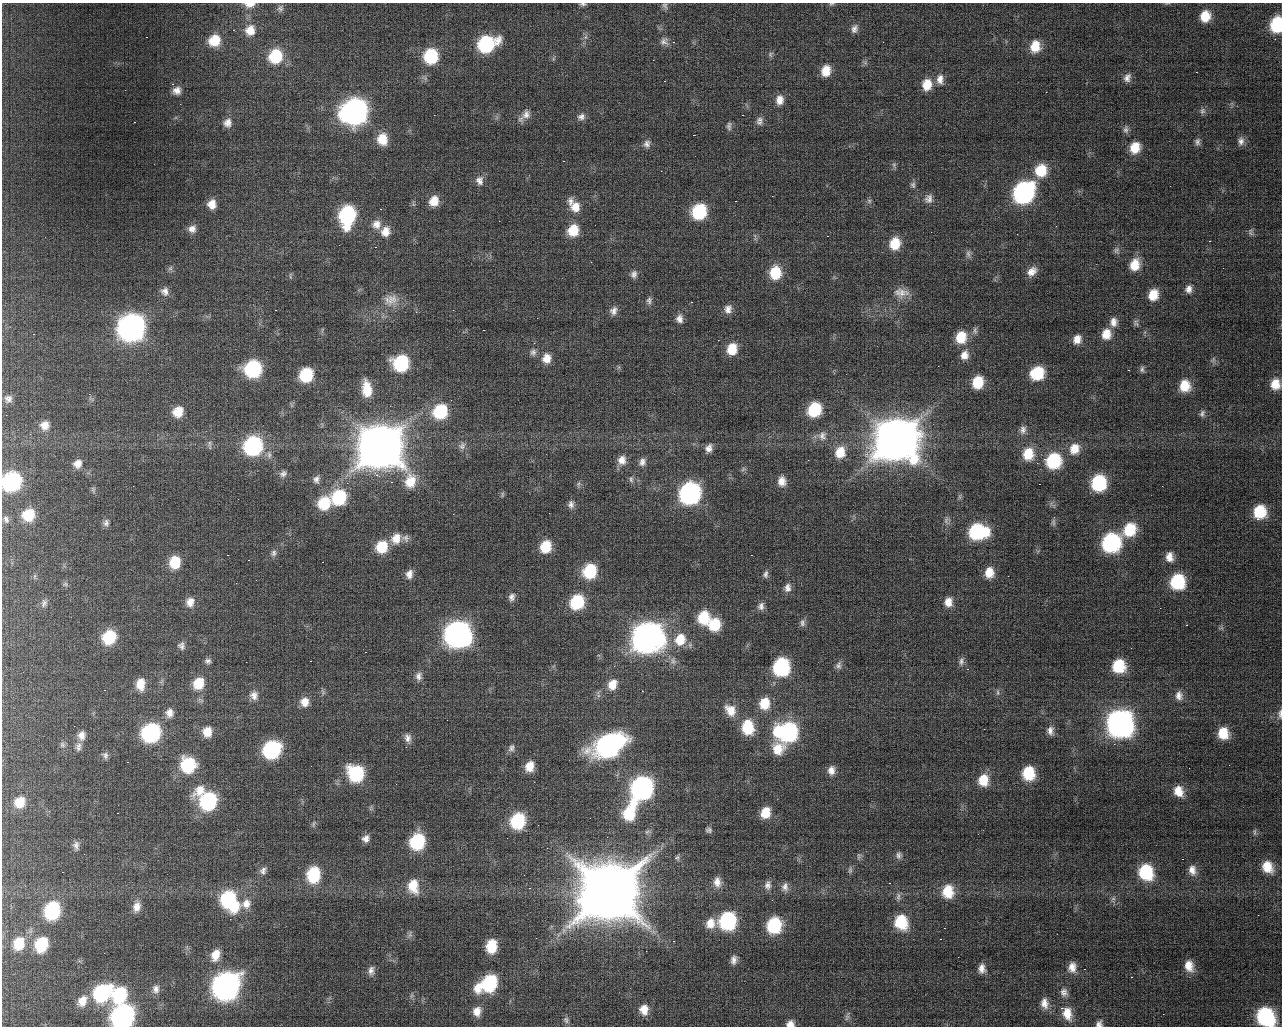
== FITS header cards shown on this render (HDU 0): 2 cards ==
NAXIS1  =                 1280 / length of data axis 1
NAXIS2  =                 1024 / length of data axis 2

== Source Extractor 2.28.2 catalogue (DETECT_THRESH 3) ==
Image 1280 x 1024 px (HDU 0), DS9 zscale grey, 1 PNG px = 1 image px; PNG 1284 x 1028 px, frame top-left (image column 1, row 1024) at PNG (2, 3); no overlay
Background 104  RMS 2.4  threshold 7.24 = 3 sigma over >= 5 px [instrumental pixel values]
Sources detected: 331; all 331 listed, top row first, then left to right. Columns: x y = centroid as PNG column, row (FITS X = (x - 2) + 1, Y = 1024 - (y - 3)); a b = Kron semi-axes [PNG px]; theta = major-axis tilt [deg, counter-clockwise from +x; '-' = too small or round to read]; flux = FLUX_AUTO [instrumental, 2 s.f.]
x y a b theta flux
250 4 13 7 3 1.4e+03
583 4 11 5 0 4.9e+02
831 4 7 4 17 2.6e+02
665 6 11 8 -56 6.2e+02
280 8 11 9 62 6.5e+02
1205 16 10 9 - 3.4e+03
1277 25 11 8 83 1.2e+04
854 29 10 7 69 7.9e+02
233 30 2 2 - 1.1e+02
250 30 14 12 67 2.5e+03
146 37 3 2 - 1.4e+02
585 37 9 6 61 7.1e+02
214 40 13 12 - 4.2e+03
664 41 13 13 - 1.3e+03
673 42 4 4 - 2.2e+02
486 44 14 11 26 1.7e+04
1035 46 12 10 81 3.4e+03
770 54 8 6 67 3.7e+02
276 56 14 12 61 8.4e+03
431 56 11 10 - 9.9e+03
553 59 8 4 60 3.6e+02
653 60 2 2 - 8.5e+01
826 71 10 8 78 2.7e+03
1196 72 2 2 - 1.2e+02
1127 78 12 9 68 1.0e+03
940 79 10 7 88 1.0e+03
664 81 2 2 - 1.4e+02
172 84 3 3 - 2.5e+02
927 85 10 8 79 2.6e+03
177 91 12 10 25 1.4e+03
780 100 12 9 87 1.5e+03
355 111 15 13 31 1.0e+05
1202 111 8 7 - 4.5e+02
434 115 2 2 - 7.8e+01
742 115 3 2 - 9.3e+02
524 116 25 12 48 2.2e+03
496 117 9 4 82 4.7e+02
581 117 11 10 - 1.0e+03
760 121 12 9 82 8.3e+02
134 122 3 2 - 1.7e+02
227 123 11 10 - 1.1e+03
729 126 12 6 87 5.9e+02
1126 129 11 7 87 6.4e+02
694 135 2 2 - 1.5e+02
382 139 11 9 -90 3.1e+03
1241 141 9 7 85 6.9e+02
1197 142 8 6 -87 5.1e+02
647 144 11 10 - 1.0e+03
1135 148 12 10 67 3.5e+03
563 161 3 2 - 2.3e+02
894 165 6 6 - 3.3e+02
1041 170 14 12 74 5.4e+03
479 180 13 11 -78 1.3e+03
913 185 8 6 -74 4.1e+02
1023 193 14 12 57 4.8e+04
929 199 11 9 65 8.9e+02
434 201 10 9 - 2.4e+03
570 201 16 10 76 1.5e+03
735 201 3 2 - 4.7e+02
869 201 7 6 - 3.6e+02
212 204 10 9 - 1.8e+03
575 207 15 14 - 3.0e+03
380 209 3 2 - 2.2e+02
699 212 13 11 64 1.3e+04
347 215 16 11 81 2.0e+04
376 224 12 11 - 1.5e+03
192 229 11 10 - 1.2e+03
573 230 15 14 - 4.7e+03
385 231 12 10 70 1.8e+03
1250 232 11 4 -90 3.1e+02
827 236 3 2 - 1.5e+02
755 239 7 6 - 4.1e+02
1209 241 3 2 - 6.4e+02
895 243 12 10 74 4.2e+03
375 247 3 2 - 2.0e+02
1116 250 11 9 -69 7.1e+02
968 254 10 6 -82 4.9e+02
1135 265 15 11 71 3.4e+03
170 268 10 5 60 4.8e+02
1032 271 14 10 42 1.7e+03
775 273 14 11 85 6.3e+03
634 274 12 10 80 1.1e+03
290 276 11 4 -90 3.1e+02
1189 289 10 8 84 9.6e+02
165 291 12 11 - 1.2e+03
901 293 21 12 -6 2.0e+03
1153 295 12 9 71 3.5e+03
391 300 23 17 9 3.2e+03
649 301 13 9 88 9.6e+02
691 302 3 2 - 3.0e+02
728 309 13 11 77 1.4e+03
275 310 3 2 - 5.1e+02
614 311 14 11 68 1.4e+03
679 319 13 10 -84 1.4e+03
1113 322 14 11 88 1.7e+03
1136 323 11 8 -75 6.3e+02
131 327 15 14 - 1.1e+05
483 330 3 2 - 3.3e+02
975 331 10 6 -89 4.3e+02
1145 332 7 4 71 3.0e+02
33 334 2 2 - 1.0e+02
1106 334 15 13 82 3.2e+03
961 337 12 10 81 4.4e+03
1077 339 14 12 72 2.2e+03
732 349 13 11 72 4.3e+03
533 352 9 8 - 5.9e+02
964 355 12 10 69 1.5e+03
547 358 11 9 80 1.9e+03
1213 360 9 5 63 3.7e+02
401 363 12 12 - 1.6e+04
619 367 7 4 90 3.2e+02
253 369 12 11 - 1.9e+04
1142 369 11 6 -81 5.8e+02
1128 370 3 2 - 1.8e+02
1037 373 13 12 - 8.1e+03
306 375 11 10 - 8.9e+03
978 382 11 9 72 5.2e+03
1275 384 9 8 - 2.4e+03
1185 386 12 11 - 3.8e+03
367 389 18 10 -84 3.9e+03
89 394 4 3 - 1.2e+02
8 399 8 8 - 7.8e+02
814 409 12 11 - 9.8e+03
440 411 12 11 - 1.1e+04
178 412 10 9 - 2.9e+03
1202 413 9 6 66 5.1e+02
45 425 8 8 - 1.5e+03
1023 430 11 8 84 8.1e+02
822 436 15 15 - 1.9e+03
896 439 20 18 42 5.5e+05
210 445 13 3 -88 3.2e+02
253 446 12 11 - 2.7e+04
380 446 20 18 37 6.1e+05
462 446 10 8 61 6.3e+02
709 448 13 10 63 1.4e+03
1074 449 14 12 65 2.7e+03
840 452 14 12 74 3.7e+03
1028 454 13 11 84 4.0e+03
622 460 10 9 - 1.4e+03
1053 461 12 11 - 1.3e+04
642 462 11 9 68 8.9e+02
78 464 8 7 - 1.1e+03
743 469 9 6 31 4.9e+02
283 474 9 7 33 5.9e+02
376 475 3 3 - 5.1e+02
316 479 8 6 82 6.3e+02
631 479 9 6 -88 4.1e+02
410 481 16 12 78 3.5e+03
782 481 14 11 -86 2.0e+03
12 482 12 12 - 3.0e+04
391 482 3 2 - 1.4e+02
347 483 2 2 - 9.4e+01
1099 483 12 10 77 1.5e+04
578 484 7 4 71 2.7e+02
1039 484 2 2 - 1.1e+02
690 493 13 12 - 5.6e+04
502 494 8 3 82 2.1e+02
339 497 12 11 - 1.2e+04
324 503 12 10 58 6.1e+03
571 504 9 7 -89 6.5e+02
1260 512 11 9 80 6.2e+03
28 515 11 10 - 5.6e+03
6 519 10 7 -68 6.7e+02
947 520 11 8 -86 6.5e+02
1053 522 10 6 -90 4.0e+02
106 523 7 5 75 4.9e+02
1130 530 15 12 57 6.5e+03
977 532 15 11 2 1.7e+04
405 538 11 9 -39 7.6e+02
396 539 13 11 64 2.4e+03
1111 543 13 12 - 2.9e+04
546 546 11 9 71 4.4e+03
382 547 12 11 - 5.6e+03
274 553 8 6 77 4.4e+02
227 555 3 2 - 5.4e+02
751 555 3 2 - 1.7e+02
1169 557 11 8 -87 1.4e+03
248 560 2 2 - 1.5e+02
175 562 10 8 83 4.7e+03
322 562 3 2 - 1.2e+02
590 571 11 10 - 9.7e+03
989 572 10 8 87 2.4e+03
409 574 10 8 80 1.2e+03
766 574 11 7 79 7.5e+02
35 576 6 4 70 2.5e+02
1177 582 11 11 - 1.2e+04
65 584 7 5 44 2.9e+02
787 588 12 10 82 1.1e+03
512 597 10 7 73 7.5e+02
190 602 10 9 - 1.3e+03
577 602 11 10 - 1.1e+04
948 602 10 9 - 1.6e+03
44 603 11 7 71 6.0e+02
761 606 11 9 72 9.3e+02
704 617 12 10 87 5.8e+03
802 623 10 7 84 6.3e+02
715 624 11 10 - 6.0e+03
1186 625 3 2 - 5.6e+02
458 634 14 14 - 1.2e+05
109 637 11 10 - 8.7e+03
647 637 15 13 42 2.1e+05
680 639 14 12 69 3.5e+03
181 646 9 8 - 6.4e+02
365 652 3 2 - 2.8e+02
208 661 7 6 - 5.2e+02
310 661 2 2 - 1.0e+02
961 661 11 6 89 5.7e+02
838 665 12 8 80 6.9e+02
1119 666 12 12 - 7.5e+03
781 667 12 10 80 2.2e+04
967 669 3 2 - 6.0e+02
418 676 12 8 87 9.5e+02
199 683 12 10 61 4.1e+03
141 684 12 9 89 2.4e+03
612 684 13 9 64 2.4e+03
104 690 2 2 - 9.5e+01
642 691 2 2 - 1.2e+02
323 692 9 5 -69 4.4e+02
998 692 8 4 -90 2.8e+02
598 694 12 4 -75 4.0e+02
254 695 12 11 - 1.4e+03
1179 696 13 9 -86 1.2e+03
305 702 12 11 - 2.0e+03
764 703 12 10 77 3.8e+03
730 710 15 11 -51 2.2e+03
169 713 10 8 83 1.2e+03
1280 714 11 4 87 4.8e+02
1120 723 15 14 - 1.3e+05
748 727 14 11 -83 6.5e+03
1050 731 9 6 85 8.2e+02
207 732 11 10 - 2.4e+03
787 732 15 13 3 3.3e+04
151 733 12 11 - 3.1e+04
1223 733 10 9 - 3.5e+03
81 735 10 8 -88 1.1e+03
408 738 13 8 -77 9.7e+02
62 745 8 7 - 4.1e+02
609 745 21 13 28 6.1e+04
78 747 11 7 78 6.9e+02
511 748 11 8 65 6.7e+02
272 749 13 11 45 2.3e+04
778 749 14 13 - 3.1e+03
105 755 8 7 - 5.1e+02
127 762 3 2 - 2.5e+02
188 765 13 12 - 1.1e+04
530 766 11 9 69 2.6e+03
831 770 11 8 83 1.2e+03
356 773 14 12 -55 1.5e+04
1028 773 11 9 -86 6.5e+03
983 780 10 9 - 3.4e+03
642 788 14 12 62 6.4e+04
200 790 20 11 38 2.8e+03
1178 791 12 10 -70 2.3e+03
208 801 13 11 56 2.0e+04
20 802 13 11 55 3.4e+03
117 813 3 2 - 3.9e+02
629 813 17 11 70 8.7e+03
765 813 9 8 - 3.2e+03
518 821 12 10 68 1.3e+04
313 824 10 6 70 4.7e+02
709 830 5 4 - 3.7e+02
1255 832 11 4 90 3.3e+02
366 839 8 7 - 9.4e+02
417 841 12 10 69 1.4e+04
76 846 11 7 -86 7.1e+02
899 855 10 7 88 5.6e+02
859 856 10 6 89 3.9e+02
676 858 9 6 12 4.7e+02
1182 859 2 2 - 2.6e+02
1267 867 13 11 -58 3.2e+03
850 870 10 5 76 4.0e+02
1192 870 12 9 -81 1.3e+03
263 871 10 8 60 7.3e+02
62 872 2 2 - 8.9e+01
1146 872 14 11 -66 1.1e+04
313 874 13 10 83 9.2e+03
717 882 12 9 -83 1.4e+03
889 883 3 2 - 1.4e+02
768 885 12 8 85 8.8e+02
413 886 17 12 -79 3.7e+03
785 887 11 8 84 8.9e+02
529 888 3 2 - 1.8e+02
948 891 13 10 88 4.2e+03
609 892 26 25 - 1.0e+06
898 897 11 5 86 5.1e+02
1113 899 9 6 65 5.2e+02
229 900 19 13 -58 1.8e+04
246 904 13 11 78 1.6e+03
137 907 13 9 78 1.5e+03
52 910 13 10 72 1.7e+04
1258 915 2 2 - 7.9e+01
728 921 12 11 - 2.4e+04
901 922 13 10 -74 7.1e+03
710 923 12 10 72 2.1e+03
774 925 12 10 76 1.2e+04
944 928 2 2 - 9.9e+01
410 934 12 6 72 5.4e+02
940 939 3 2 - 1.5e+02
673 941 2 2 - 1.5e+02
19 943 12 9 68 4.1e+03
41 944 11 9 68 8.0e+03
491 946 11 8 85 4.7e+03
215 955 13 9 73 2.3e+03
734 960 11 7 78 9.8e+02
1189 966 11 8 -76 1.8e+03
1072 967 12 9 85 1.6e+03
982 969 14 11 -90 1.6e+03
1084 969 3 2 - 5.9e+02
371 971 14 9 83 1.1e+03
1131 977 3 2 - 1.5e+02
488 983 17 11 33 1.7e+04
226 986 15 13 62 1.3e+05
156 989 12 9 81 1.1e+03
1064 992 12 10 -75 9.8e+02
102 993 14 11 49 1.7e+04
119 995 13 11 66 1.2e+04
412 996 11 7 70 7.3e+02
82 1001 11 8 58 1.7e+03
1044 1003 16 10 -82 1.6e+03
1061 1008 3 3 - 2.7e+02
639 1009 3 3 - 5.2e+02
644 1009 14 10 -89 2.2e+03
477 1011 12 10 82 1.7e+03
1067 1013 16 11 -75 2.7e+03
1163 1014 2 2 - 7.0e+01
123 1016 14 12 56 7.1e+04
1265 1016 14 12 -54 2.0e+04
847 1017 9 5 63 3.8e+02
566 1020 10 5 -75 3.8e+02
790 1024 8 6 11 1.2e+03
1099 1024 6 5 - 6.0e+02
At the frame edge (FLAGS 8, measured only in part): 10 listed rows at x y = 250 4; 583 4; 831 4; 1277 25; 12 482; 1280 714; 123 1016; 1265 1016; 790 1024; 1099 1024